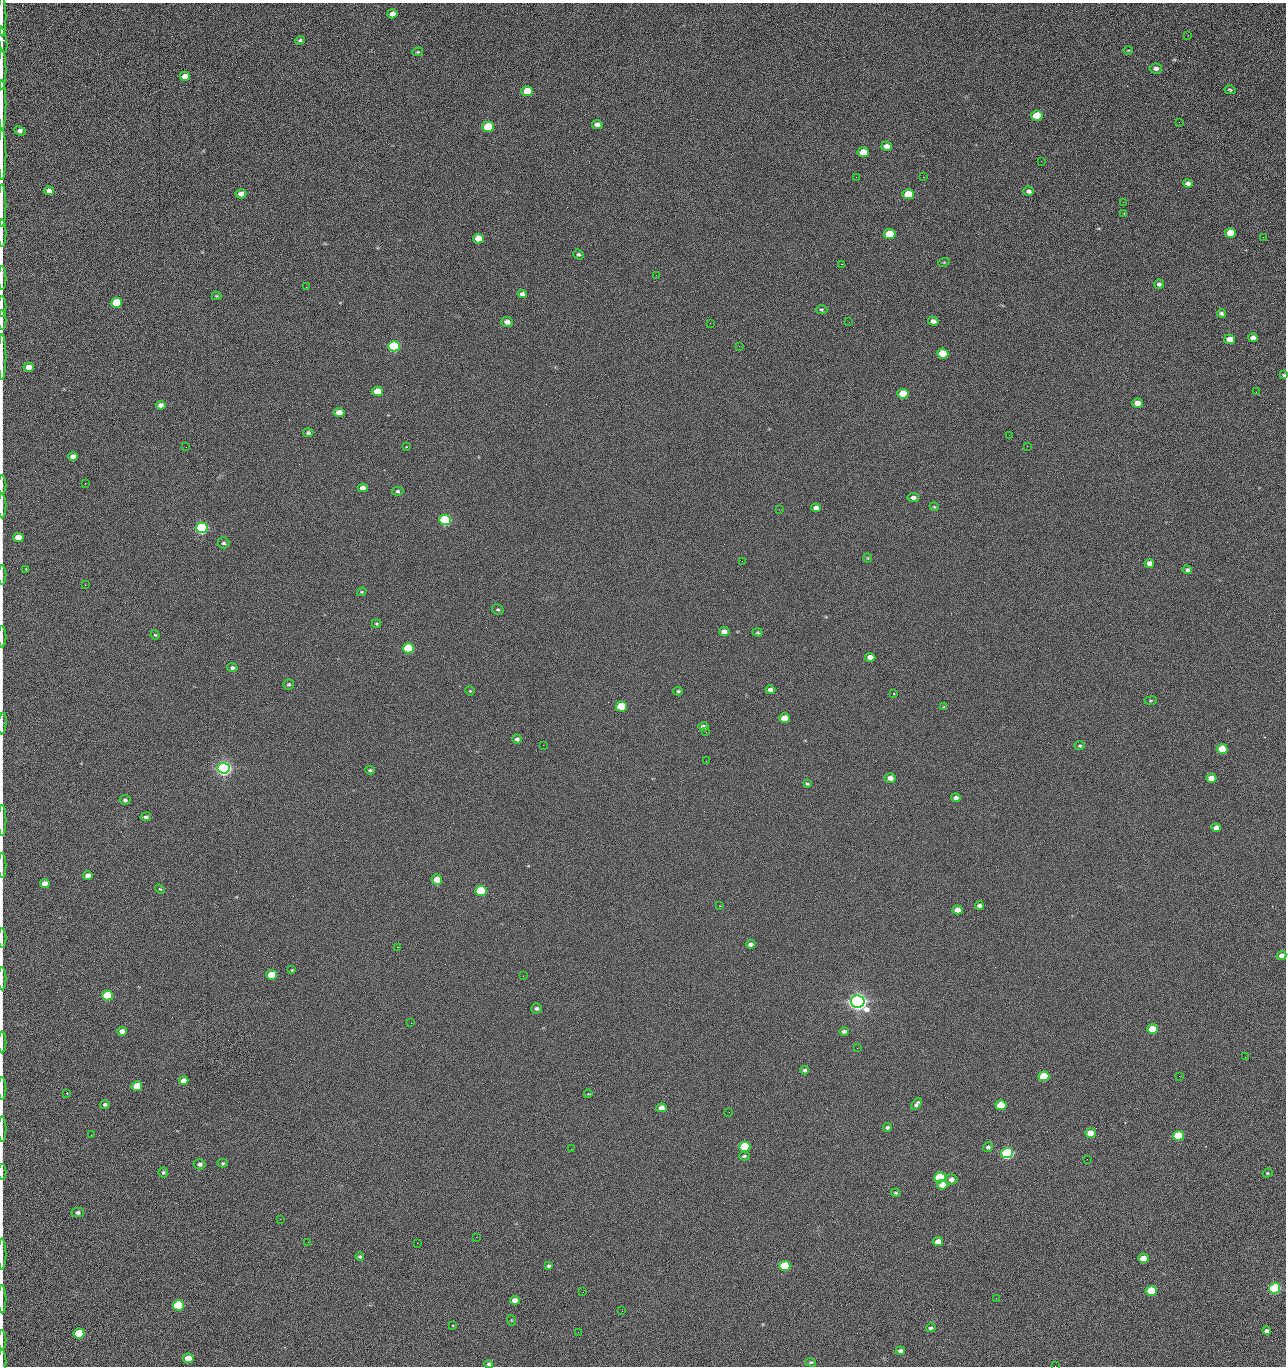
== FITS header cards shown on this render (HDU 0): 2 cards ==
NAXIS1  =                 1284 /fastest changing axis
NAXIS2  =                 1364 /next to fastest changing axis

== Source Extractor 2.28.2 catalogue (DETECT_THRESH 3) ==
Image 1284 x 1364 px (HDU 0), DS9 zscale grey, 1 PNG px = 1 image px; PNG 1288 x 1368 px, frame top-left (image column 1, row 1364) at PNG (2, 3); each listed source drawn as its Kron ellipse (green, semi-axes under 4 px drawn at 4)
Background 124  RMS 14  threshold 43.1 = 3 sigma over >= 5 px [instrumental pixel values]
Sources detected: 224; all 224 listed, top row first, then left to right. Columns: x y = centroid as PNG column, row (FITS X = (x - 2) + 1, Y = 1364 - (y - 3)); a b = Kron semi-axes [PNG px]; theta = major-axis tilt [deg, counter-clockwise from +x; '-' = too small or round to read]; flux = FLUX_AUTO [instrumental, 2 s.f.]
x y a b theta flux
392 14 5 4 - 4.9e+03
2 16 20 2 90 3.2e+03
1188 35 3 2 - 1.6e+03
2 39 13 4 -80 2.6e+03
300 40 5 4 - 1.6e+03
1128 50 4 3 - 7.5e+02
418 52 5 4 - 1.1e+03
1156 68 6 5 - 3.2e+03
2 70 20 2 90 3.6e+03
185 76 5 4 - 8.6e+03
1230 90 6 3 -15 1.4e+03
527 91 6 5 - 2.3e+04
2 105 25 2 90 4.5e+03
1037 116 6 5 - 4.4e+04
1179 122 2 2 - 1.3e+03
597 124 5 4 - 3.9e+03
488 127 6 5 - 5.4e+04
20 131 6 4 -25 3.3e+03
887 146 5 4 - 6.2e+03
863 152 6 5 - 1.6e+04
2 154 25 2 90 4.1e+03
1041 161 2 2 - 1.9e+03
856 177 2 2 - 2.4e+03
923 177 2 2 - 1.8e+04
1188 183 5 4 - 3.5e+03
49 191 5 4 - 5.2e+03
1029 191 5 4 - 2.7e+03
241 194 5 4 - 6.1e+03
908 194 6 5 - 2.8e+04
1123 202 3 2 - 7.0e+02
2 206 21 2 90 3.6e+03
1124 213 2 2 - 8.0e+02
2 233 14 2 90 2.5e+03
1230 233 5 5 - 2.4e+04
890 234 6 5 - 4.2e+04
1263 237 2 2 - 7.9e+02
478 238 5 5 - 2.0e+04
579 254 5 4 - 1.6e+03
944 262 6 3 19 8.6e+02
841 264 2 2 - 2.7e+04
656 275 2 2 - 5.0e+02
2 278 12 2 90 1.9e+03
1159 284 5 4 - 2.7e+03
306 287 2 2 - 6.9e+02
522 294 5 4 - 3.2e+03
217 296 5 4 - 1.1e+03
117 303 5 5 - 5.2e+04
2 307 10 2 90 1.7e+03
821 310 6 4 -3 1.3e+03
1221 313 4 4 - 2.2e+03
2 320 10 2 90 1.8e+03
933 321 5 4 - 3.8e+03
507 322 6 5 - 5.2e+03
849 322 2 2 - 6.3e+02
710 323 2 2 - 3.4e+03
1253 338 5 4 - 4.8e+03
1230 339 5 4 - 1.0e+04
394 346 6 5 - 1.6e+05
739 346 2 2 - 5.0e+02
943 354 5 5 - 4.0e+04
2 357 23 2 90 3.5e+03
29 367 5 4 - 1.1e+04
1284 375 3 3 - 1.1e+03
377 391 5 4 - 2.0e+04
1256 392 3 2 - 9.5e+02
903 394 5 5 - 3.3e+04
1138 403 5 4 - 1.0e+04
161 405 5 4 - 4.8e+03
339 412 5 4 - 9.6e+03
308 433 5 4 - 1.7e+03
1009 435 2 2 - 3.4e+03
1027 446 2 2 - 5.1e+02
186 447 2 2 - 2.7e+03
406 447 2 2 - 7.5e+02
73 456 5 4 - 5.9e+03
85 483 2 2 - 9.4e+02
2 485 10 2 90 1.6e+03
363 488 5 4 - 5.2e+03
398 491 6 4 -1 1.6e+03
913 497 6 4 -8 3.3e+03
2 506 12 2 90 1.9e+03
934 507 4 4 - 1.0e+03
816 508 5 4 - 4.9e+03
779 509 2 2 - 7.0e+02
445 520 6 5 - 2.0e+05
202 528 6 5 - 3.3e+05
18 537 5 4 - 1.9e+04
223 543 6 5 - 1.8e+03
868 558 4 4 - 9.1e+02
742 561 2 2 - 7.2e+02
1149 563 5 4 - 5.2e+03
26 569 3 3 - 1.0e+03
1187 570 5 4 - 2.3e+03
2 575 9 2 90 1.3e+03
85 585 2 2 - 5.1e+02
362 592 5 3 - 1.1e+03
498 610 6 5 - 1.7e+03
376 624 4 4 - 1.2e+03
724 631 5 4 - 5.3e+03
758 632 5 4 - 1.2e+03
155 635 5 4 - 1.0e+03
2 637 11 2 90 2.0e+03
408 648 6 5 - 9.2e+04
870 657 5 4 - 7.4e+03
232 668 5 4 - 2.0e+03
289 684 5 5 - 1.5e+03
770 690 5 4 - 4.1e+03
470 691 5 3 - 8.8e+02
678 691 4 3 - 1.4e+03
894 694 3 2 - 6.6e+02
1151 701 6 3 9 1.0e+03
621 706 5 5 - 5.7e+04
944 707 4 4 - 1.0e+03
784 718 5 4 - 1.5e+04
2 724 11 3 86 2.0e+03
703 727 5 4 - 3.6e+03
706 732 3 2 - 7.6e+02
517 739 5 4 - 2.5e+03
543 745 2 2 - 3.2e+03
1080 746 5 4 - 1.3e+03
1222 749 5 5 - 2.7e+04
706 761 2 2 - 2.1e+03
224 768 6 5 - 7.2e+05
370 770 5 3 - 1.4e+03
890 778 5 4 - 6.1e+03
1211 778 5 4 - 1.3e+04
807 784 4 3 - 1.2e+03
956 798 4 4 - 4.1e+03
125 800 5 4 - 2.0e+03
146 817 5 4 - 2.2e+03
2 820 15 2 90 2.2e+03
1216 828 5 4 - 6.1e+03
2 865 12 2 90 2.0e+03
88 876 5 4 - 5.7e+03
437 880 5 5 - 1.4e+04
45 884 5 4 - 1.0e+04
160 889 5 3 - 1.0e+03
481 891 6 5 - 1.3e+05
720 906 3 3 - 9.1e+02
979 906 4 4 - 2.8e+03
958 910 5 4 - 9.4e+03
2 938 9 2 90 1.5e+03
751 944 4 4 - 3.5e+03
398 947 2 2 - 6.6e+02
1282 955 5 4 - 4.0e+03
292 970 4 3 - 9.1e+02
272 975 5 5 - 3.4e+04
523 976 2 2 - 2.2e+03
2 979 12 2 90 2.0e+03
107 995 5 5 - 5.3e+04
858 1001 7 6 - 1.1e+06
536 1008 5 5 - 2.3e+03
411 1023 2 2 - 5.3e+03
1152 1029 5 5 - 2.9e+04
122 1031 5 4 - 6.3e+03
844 1031 4 3 - 2.2e+03
2 1042 11 2 90 1.9e+03
857 1048 3 2 - 1.3e+03
1245 1057 2 2 - 1.8e+03
805 1070 4 4 - 2.2e+03
1044 1076 5 5 - 4.8e+04
1179 1076 2 2 - 2.6e+03
184 1081 5 4 - 7.2e+03
137 1086 5 5 - 3.1e+04
2 1088 11 2 90 1.7e+03
67 1093 3 2 - 8.8e+02
588 1094 4 3 - 8.1e+02
105 1104 5 4 - 2.0e+03
917 1104 7 3 54 2.5e+03
1001 1105 5 5 - 4.5e+04
661 1108 5 4 - 9.1e+03
729 1112 3 2 - 9.7e+02
887 1127 4 4 - 1.8e+03
2 1129 13 2 90 2.1e+03
1091 1133 5 4 - 1.7e+04
91 1135 2 2 - 2.4e+03
1178 1136 5 5 - 5.9e+04
745 1147 5 5 - 7.9e+04
988 1147 5 5 - 2.3e+03
571 1149 3 2 - 9.5e+02
1007 1153 6 5 - 2.8e+05
744 1156 5 3 - 1.5e+03
1087 1159 2 2 - 1.1e+03
223 1163 5 4 - 1.2e+03
200 1164 6 5 - 2.8e+03
2 1172 8 2 90 1.3e+03
163 1172 5 4 - 1.5e+03
1267 1173 5 4 - 1.1e+03
940 1177 5 5 - 8.6e+04
951 1179 6 5 - 3.9e+03
942 1185 5 4 - 9.6e+03
896 1193 5 4 - 1.4e+03
78 1212 6 4 -1 2.5e+03
280 1219 2 2 - 2.2e+03
476 1237 2 2 - 8.4e+03
308 1242 2 2 - 1.7e+03
938 1242 5 4 - 8.9e+03
417 1243 2 2 - 5.4e+03
2 1254 16 2 90 2.3e+03
360 1256 4 4 - 1.5e+03
1143 1258 5 4 - 1.4e+04
549 1266 3 3 - 1.6e+03
785 1266 5 5 - 8.1e+04
1274 1288 5 5 - 2.0e+05
1151 1291 5 5 - 4.6e+04
583 1292 2 2 - 4.7e+02
996 1298 2 2 - 2.9e+03
2 1299 14 2 90 2.6e+03
515 1300 5 4 - 7.8e+03
178 1305 5 5 - 1.0e+05
622 1311 3 2 - 9.0e+02
511 1320 5 3 - 7.1e+02
453 1326 3 2 - 7.5e+02
931 1328 5 4 - 2.1e+03
1267 1331 4 3 - 3.1e+03
578 1332 2 2 - 3.6e+03
79 1333 5 5 - 5.4e+04
2 1340 10 2 90 1.8e+03
900 1351 4 4 - 3.5e+03
188 1358 5 5 - 1.9e+04
2 1362 12 2 90 1.5e+03
811 1362 5 4 - 1.2e+03
489 1364 4 3 - 1.9e+03
1055 1366 2 2 - 1.8e+03
At the frame edge (FLAGS 8, measured only in part): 31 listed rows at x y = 2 16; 2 39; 2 70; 2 105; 2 154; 2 206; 2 233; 2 278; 2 307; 2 320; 2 357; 1284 375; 2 485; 2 506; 2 575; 2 637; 2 724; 2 820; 2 865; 2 938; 2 979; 2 1042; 2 1088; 2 1129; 2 1172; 2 1254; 2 1299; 2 1340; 2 1362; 489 1364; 1055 1366

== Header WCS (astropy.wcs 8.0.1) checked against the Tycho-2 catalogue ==
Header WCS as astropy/WCSLIB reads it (CRVAL/CRPIX/CD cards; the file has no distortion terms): RA---TAN/DEC--TAN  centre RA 15:41:40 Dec +51:59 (235.42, +51.98 deg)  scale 1.26 arcsec/px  FOV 26.9' x 28.5'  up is +92 deg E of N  parity flipped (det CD > 0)
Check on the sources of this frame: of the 60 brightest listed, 11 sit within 2.0 arcsec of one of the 11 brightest Tycho-2 stars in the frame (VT <= 12.29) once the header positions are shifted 0.43 arcsec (0.34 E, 0.26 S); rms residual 0.91 arcsec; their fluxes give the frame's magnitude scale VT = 24.59 - 2.5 log10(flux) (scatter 0.19 mag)
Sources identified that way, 11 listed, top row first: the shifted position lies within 2.0 arcsec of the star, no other Tycho-2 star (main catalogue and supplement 1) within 4.0 arcsec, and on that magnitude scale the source's flux lands within +1.5 / -3 mag of the star's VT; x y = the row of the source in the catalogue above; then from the Tycho-2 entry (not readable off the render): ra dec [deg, ICRS J2000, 3 dp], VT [Tycho-2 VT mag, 2 dp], TYC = Tycho-2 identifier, HIP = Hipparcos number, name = IAU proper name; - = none
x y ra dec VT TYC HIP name
394 346 235.614 +52.064 11.61 3489-1132-1 - -
445 520 235.514 +52.049 11.19 3489-1407-1 - -
202 528 235.515 +52.133 11.12 3489-1380-1 - -
224 768 235.378 +52.130 9.31 3489-1322-1 76850 -
481 891 235.303 +52.042 11.52 3489-958-1 - -
858 1001 235.232 +51.912 9.59 3489-824-1 - -
1007 1153 235.143 +51.862 10.97 3489-1016-1 - -
940 1177 235.131 +51.886 12.29 3489-908-1 - -
785 1266 235.084 +51.941 11.45 3489-1346-1 - -
1274 1288 235.062 +51.771 11.53 3489-1453-1 - -
178 1305 235.075 +52.152 11.74 3489-912-1 - -